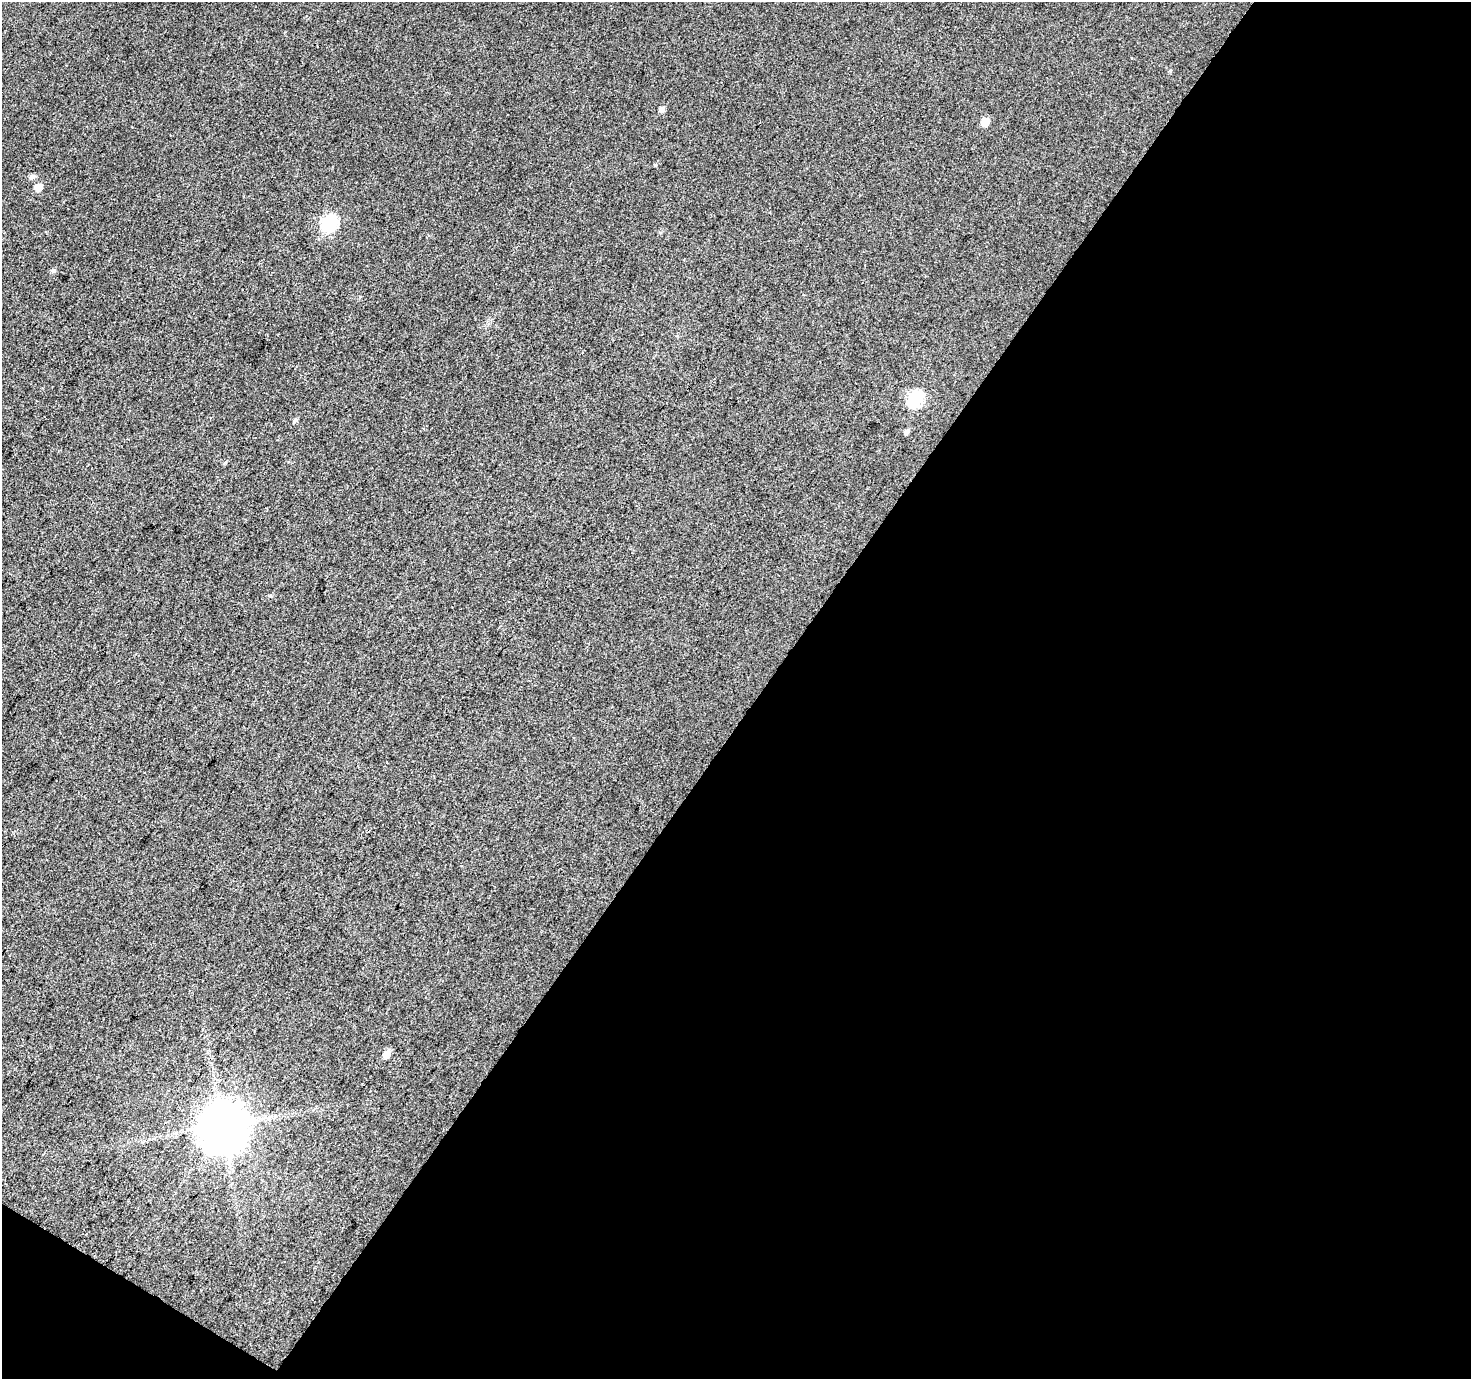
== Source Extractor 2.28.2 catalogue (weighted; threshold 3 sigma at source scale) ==
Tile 4 of 2 x 2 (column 2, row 2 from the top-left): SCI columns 1472-2940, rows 118-1494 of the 2941 x 2969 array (HDU 1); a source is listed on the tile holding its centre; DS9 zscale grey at full resolution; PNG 1473 x 1381 px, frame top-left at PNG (2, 2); no overlay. Shown black and unused: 49% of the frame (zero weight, under 3 of 4 exposures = <1% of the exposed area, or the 3 px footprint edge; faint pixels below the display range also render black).
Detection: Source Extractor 2.28.2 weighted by HDU 2 'WHT'; one run over the whole footprint, this tile lists its part. Background 0.0273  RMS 0.011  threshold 0.0513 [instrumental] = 3 sigma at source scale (4.5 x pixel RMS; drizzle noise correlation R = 1.50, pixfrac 1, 0.0396/0.0396 arcsec/px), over >= 5 px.
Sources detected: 13; all 13 listed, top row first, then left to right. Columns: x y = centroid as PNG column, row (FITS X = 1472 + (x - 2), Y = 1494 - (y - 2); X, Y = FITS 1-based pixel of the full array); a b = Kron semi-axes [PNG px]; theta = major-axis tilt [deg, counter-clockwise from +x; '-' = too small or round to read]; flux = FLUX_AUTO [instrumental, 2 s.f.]
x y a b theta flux
1170 71 5 4 - 1.3
662 109 5 5 - 4.9
985 122 6 6 - 16
32 177 7 6 - 3.8
38 187 6 6 - 11
329 222 8 6 53 160
53 270 6 6 - 2.5
915 398 7 6 - 150
295 420 6 4 43 2.5
907 432 6 5 - 3.9
225 463 6 3 20 1.3
387 1054 7 6 - 10
223 1125 14 13 - 4500
Unlisted compact peaks at least as high as the median listed source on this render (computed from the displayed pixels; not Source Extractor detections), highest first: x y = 655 165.